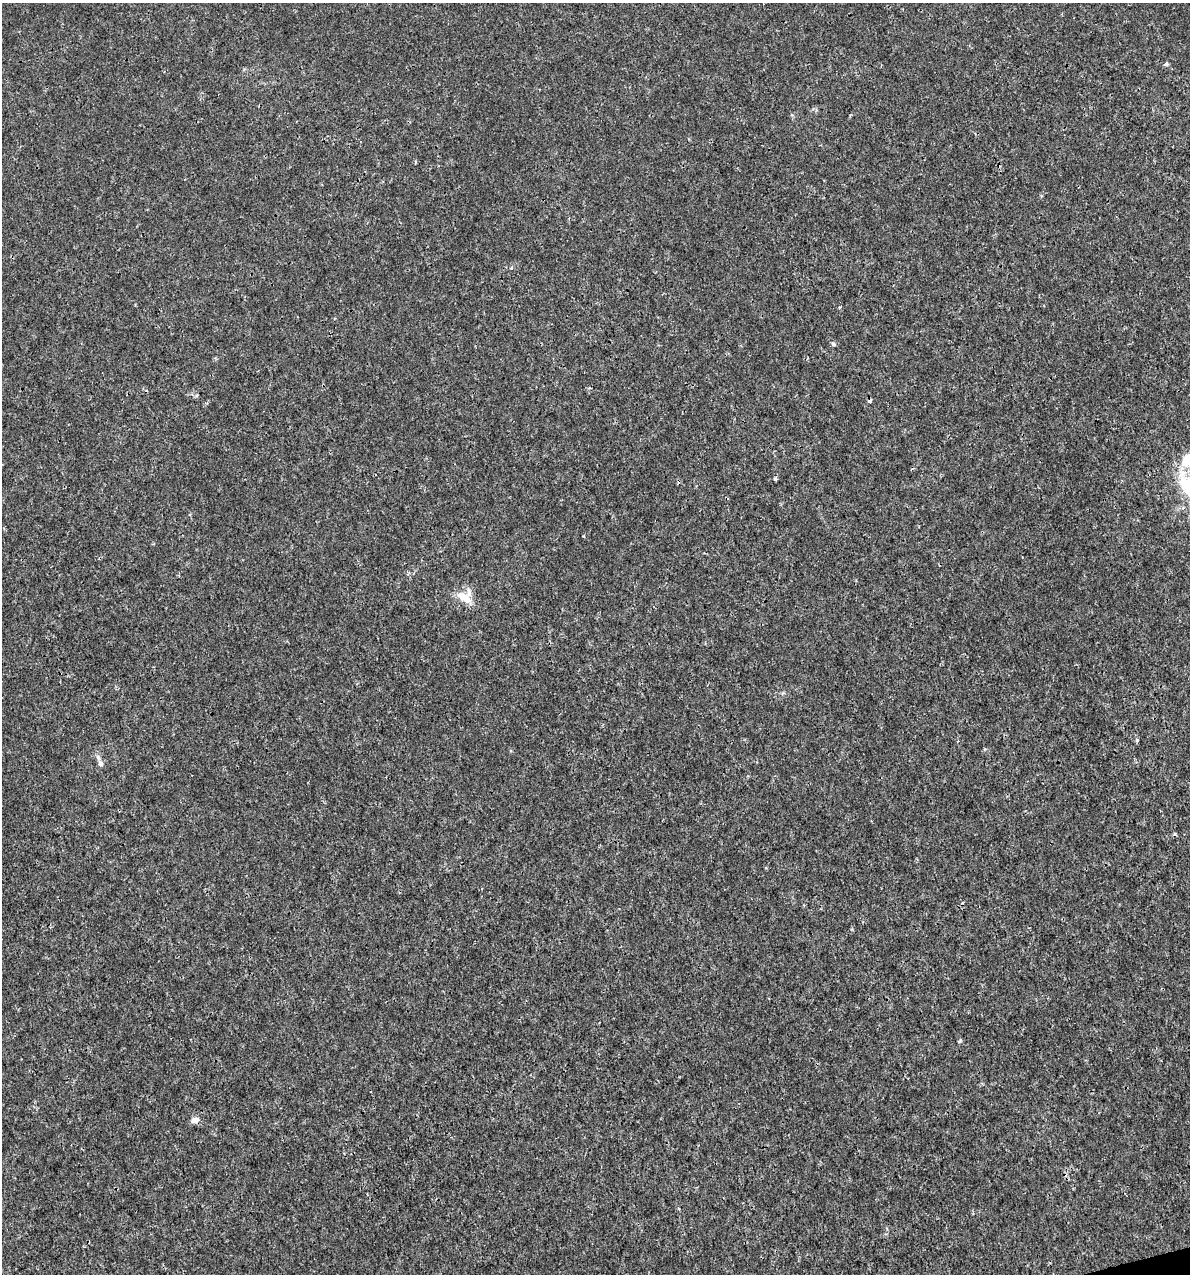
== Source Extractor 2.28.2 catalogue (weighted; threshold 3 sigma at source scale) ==
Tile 6 of 4 x 4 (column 2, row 2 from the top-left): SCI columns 1280-2467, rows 2547-3818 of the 4886 x 5091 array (HDU 1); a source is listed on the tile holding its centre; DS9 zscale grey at full resolution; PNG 1192 x 1276 px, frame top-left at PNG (2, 3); no overlay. Shown black and unused: <1% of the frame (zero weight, under 3 of 4 exposures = <1% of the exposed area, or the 3 px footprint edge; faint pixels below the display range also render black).
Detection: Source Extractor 2.28.2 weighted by HDU 2 'WHT'; one run over the whole footprint, this tile lists its part. Background 3.56e-04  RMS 8.5e-04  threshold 0.00384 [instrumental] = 3 sigma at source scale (4.5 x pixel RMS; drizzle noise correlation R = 1.50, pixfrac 1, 0.0396/0.0396 arcsec/px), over >= 5 px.
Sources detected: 12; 2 cosmic-ray / hot-pixel residue — not listed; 1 inside a brighter listed object's ellipse — not listed separately; the other 9 listed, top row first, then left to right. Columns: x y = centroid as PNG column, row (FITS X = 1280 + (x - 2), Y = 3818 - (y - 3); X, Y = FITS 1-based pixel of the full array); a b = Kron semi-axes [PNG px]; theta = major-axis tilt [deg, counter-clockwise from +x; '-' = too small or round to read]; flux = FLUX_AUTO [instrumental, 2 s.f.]
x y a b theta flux
1166 64 6 5 - 0.14
833 344 6 5 - 0.17
1186 460 19 13 67 1.7
776 479 4 4 - 0.12
1185 485 23 14 -70 2.6
464 597 21 10 -32 1.3
1137 740 5 4 - 0.12
100 763 8 6 -78 0.36
195 1120 10 8 6 0.44
Isophote crosses this tile's border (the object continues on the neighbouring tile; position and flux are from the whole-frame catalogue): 2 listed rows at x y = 1186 460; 1185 485